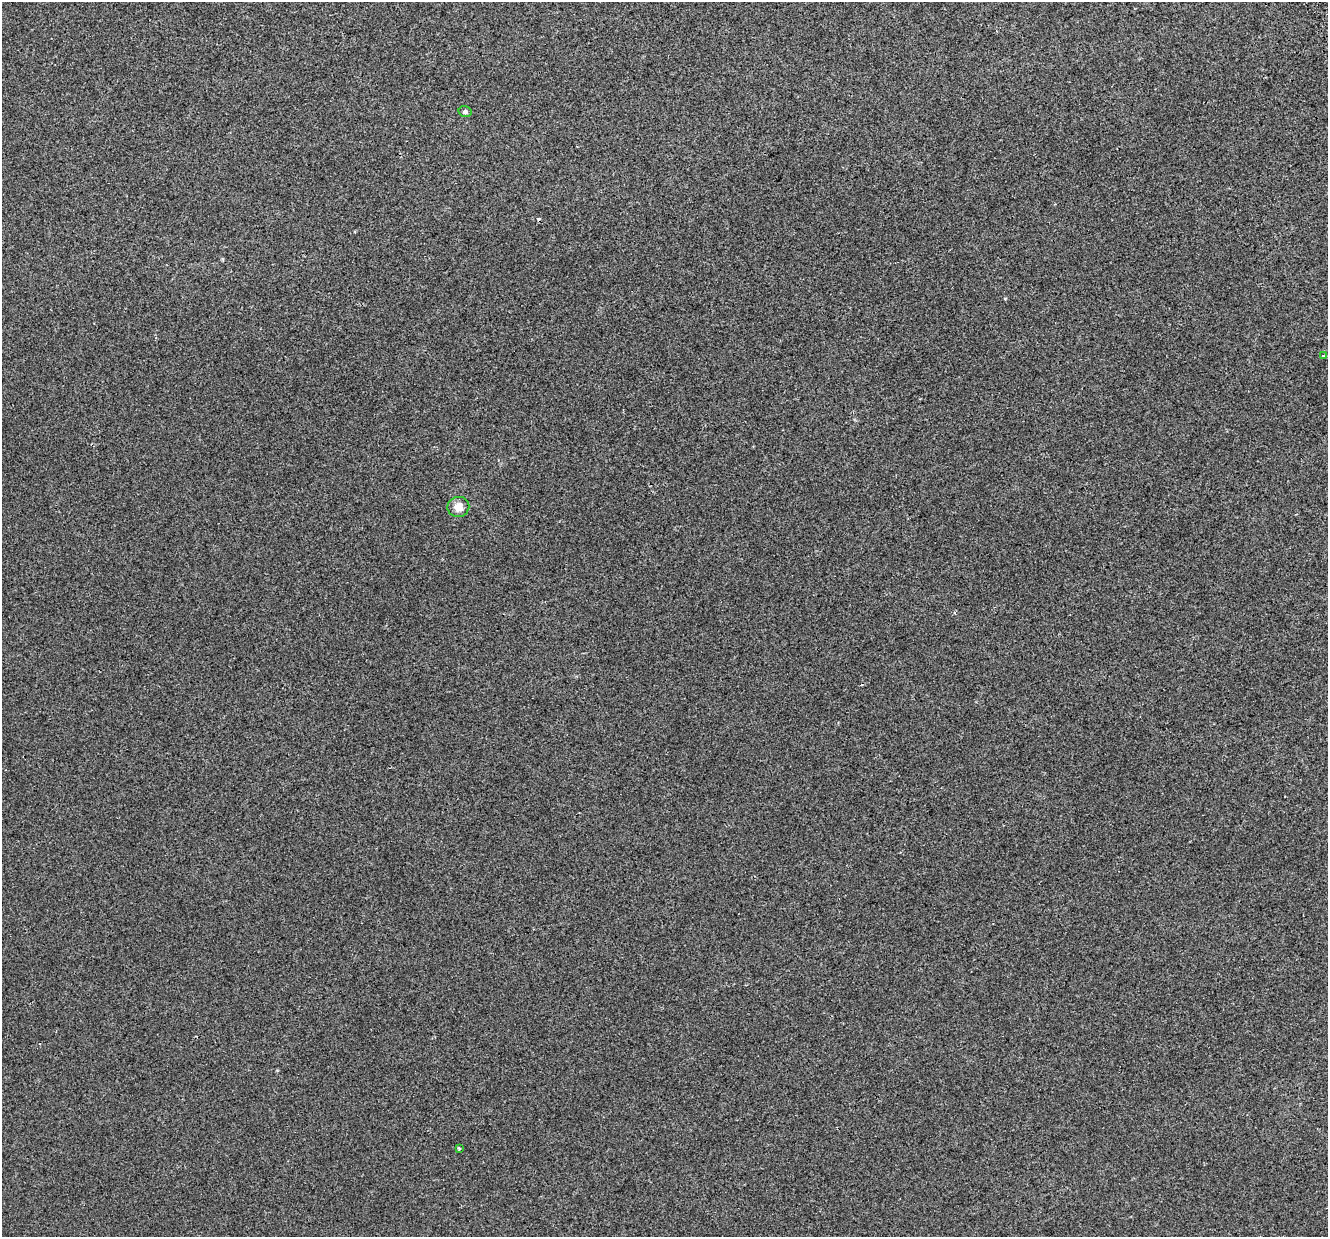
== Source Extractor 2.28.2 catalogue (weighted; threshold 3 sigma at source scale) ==
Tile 10 of 4 x 4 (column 2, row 3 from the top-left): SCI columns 1371-2696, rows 1388-2622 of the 5395 x 5196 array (HDU 1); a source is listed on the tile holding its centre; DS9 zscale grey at full resolution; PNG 1330 x 1239 px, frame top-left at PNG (2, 2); each listed source drawn as its Kron ellipse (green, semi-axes under 4 px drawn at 4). Shown black and unused: <1% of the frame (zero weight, under 2 of 3 exposures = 3% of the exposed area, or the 3 px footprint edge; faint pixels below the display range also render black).
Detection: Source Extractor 2.28.2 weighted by HDU 2 'WHT'; one run over the whole footprint, this tile lists its part. Background 0.00414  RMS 0.0062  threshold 0.028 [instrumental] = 3 sigma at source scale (4.5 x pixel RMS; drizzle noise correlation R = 1.50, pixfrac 1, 0.0396/0.0396 arcsec/px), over >= 5 px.
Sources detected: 5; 1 cosmic-ray / hot-pixel residue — neither listed nor drawn; the other 4 listed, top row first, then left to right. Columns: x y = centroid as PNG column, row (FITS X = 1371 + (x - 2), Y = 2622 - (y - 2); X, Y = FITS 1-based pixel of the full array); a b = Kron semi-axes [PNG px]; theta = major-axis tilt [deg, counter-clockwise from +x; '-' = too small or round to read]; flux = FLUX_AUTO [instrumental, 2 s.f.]
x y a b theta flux
465 112 6 5 - 1.4
1323 356 3 3 - 0.65
458 507 11 10 - 5.8
459 1148 3 3 - 0.7